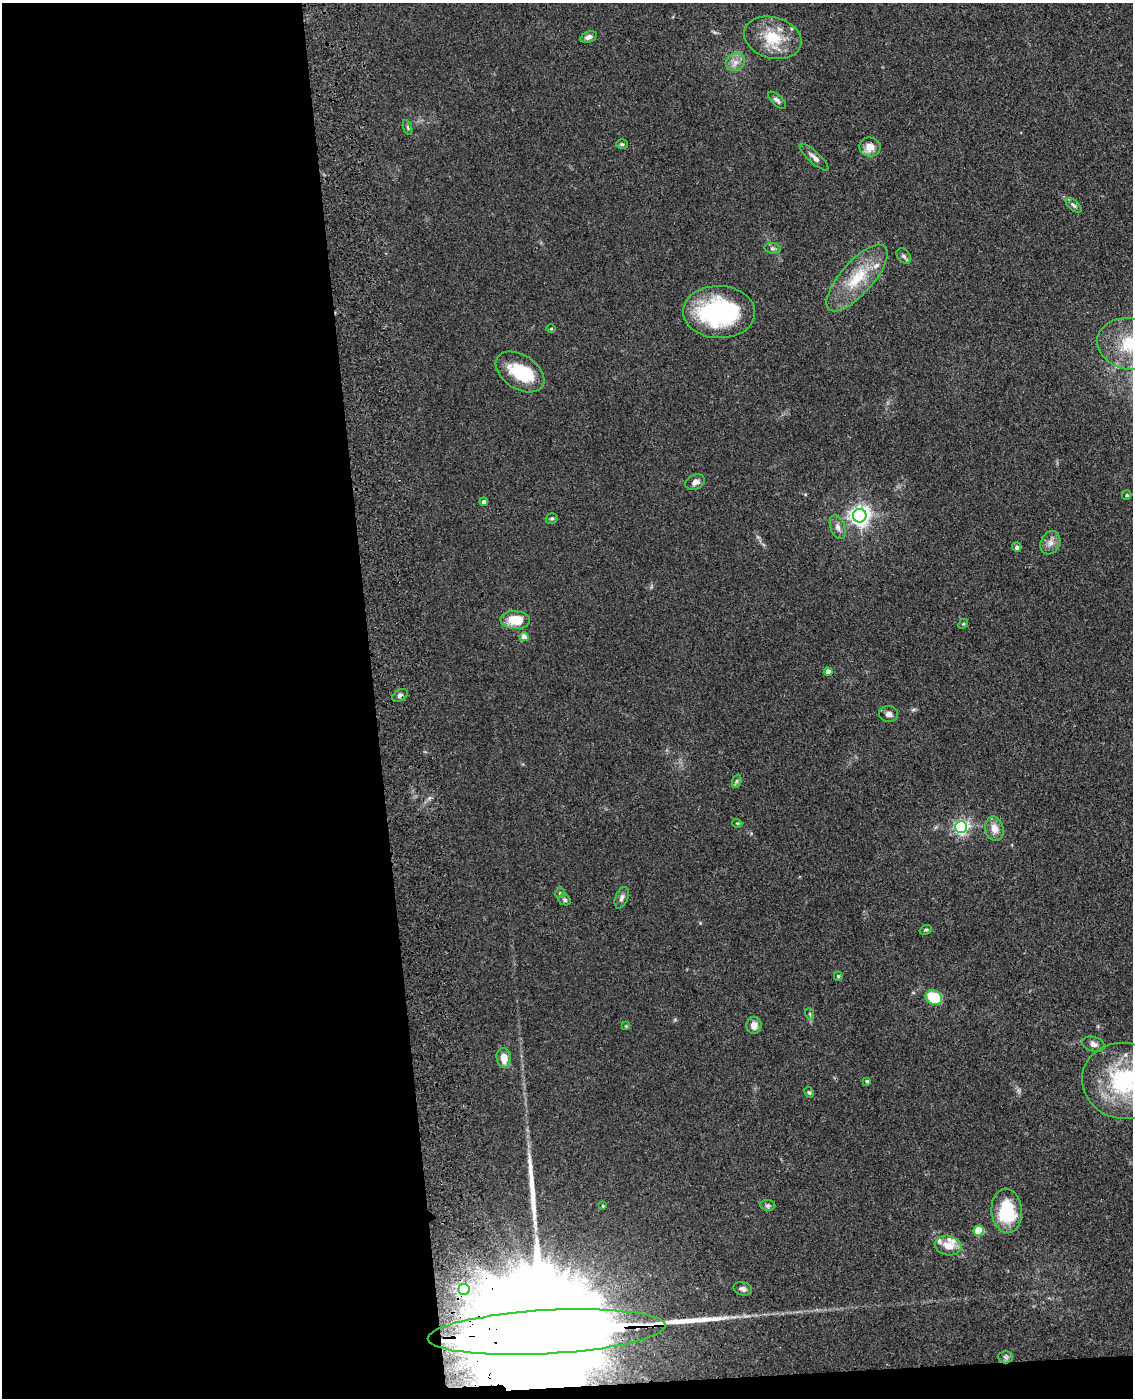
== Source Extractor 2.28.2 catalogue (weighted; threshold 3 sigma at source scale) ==
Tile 9 of 4 x 3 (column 1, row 3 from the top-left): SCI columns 117-1247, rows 151-1546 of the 4757 x 4590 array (HDU 1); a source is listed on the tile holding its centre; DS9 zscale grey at full resolution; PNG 1135 x 1400 px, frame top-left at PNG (2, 3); each listed source drawn as its Kron ellipse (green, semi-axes under 4 px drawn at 4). Shown black and unused: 34% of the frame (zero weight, under 3 of 4 exposures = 6% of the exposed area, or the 3 px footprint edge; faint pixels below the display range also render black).
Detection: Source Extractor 2.28.2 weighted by HDU 2 'WHT'; one run over the whole footprint, this tile lists its part. Background 0.0701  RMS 0.006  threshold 0.0271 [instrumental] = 3 sigma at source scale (4.5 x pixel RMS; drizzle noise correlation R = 1.50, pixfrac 1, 0.05/0.05 arcsec/px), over >= 5 px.
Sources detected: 65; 3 inside a brighter object's white glare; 1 long thin detection or spike segment (spike, bleed or trail) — neither listed nor drawn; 4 inside a brighter listed object's ellipse — not listed separately; the other 57 listed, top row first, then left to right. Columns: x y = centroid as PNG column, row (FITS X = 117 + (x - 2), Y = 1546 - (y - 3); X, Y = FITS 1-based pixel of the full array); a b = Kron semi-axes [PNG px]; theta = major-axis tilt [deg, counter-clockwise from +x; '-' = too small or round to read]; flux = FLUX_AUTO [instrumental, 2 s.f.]
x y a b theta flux
588 37 9 5 18 2.7
773 38 29 20 -16 21
735 62 10 8 36 3.9
777 100 11 5 -42 2
408 127 8 3 -71 0.91
622 144 6 5 - 0.9
870 147 11 9 -7 6.1
814 157 19 5 -43 3
1074 205 9 5 -41 1.6
772 248 8 5 -7 1.3
904 256 8 6 -52 1.7
857 278 42 16 48 25
719 312 36 26 -2 74
551 329 5 3 - 0.5
1130 344 33 25 -13 34
520 372 27 17 -33 24
695 482 10 7 23 2.6
1127 495 5 4 - 0.65
484 502 4 4 - 2.1
860 516 7 6 - 340
552 519 6 5 - 1
838 527 12 7 -71 3.2
1050 543 12 9 63 4
1017 547 5 4 - 1.7
515 620 15 9 -3 16
963 624 5 4 - 0.74
524 637 4 4 - 6.2
828 672 4 4 - 5
400 695 8 5 33 1.6
889 714 9 8 - 2.4
737 781 7 4 71 1.1
737 823 5 3 - 0.57
961 827 6 6 - 150
994 829 12 9 -78 5.8
560 893 5 5 - 0.8
622 898 11 6 69 2.3
565 900 6 5 - 1.2
926 930 6 4 20 0.96
838 976 4 4 - 0.98
934 998 8 7 - 28
810 1014 6 3 -71 0.71
754 1025 8 7 - 4.9
626 1026 4 4 - 0.67
1093 1044 11 7 -16 3
504 1058 10 7 -82 6.7
867 1081 4 4 - 0.94
1124 1081 42 38 -12 67
809 1092 6 4 -62 0.87
768 1205 7 5 -6 1.3
603 1206 4 2 - 0.45
1007 1211 22 15 -85 27
979 1231 5 5 - 20
948 1246 13 9 -11 7.3
464 1289 5 5 - 87
743 1289 9 6 -16 1.9
547 1332 119 22 3 85000
1005 1357 7 6 - 1.6
Overlapping masked pixels (flux is a lower limit): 3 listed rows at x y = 400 695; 464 1289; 547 1332
Isophote crosses this tile's border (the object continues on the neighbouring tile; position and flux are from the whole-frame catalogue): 2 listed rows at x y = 1130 344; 1124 1081